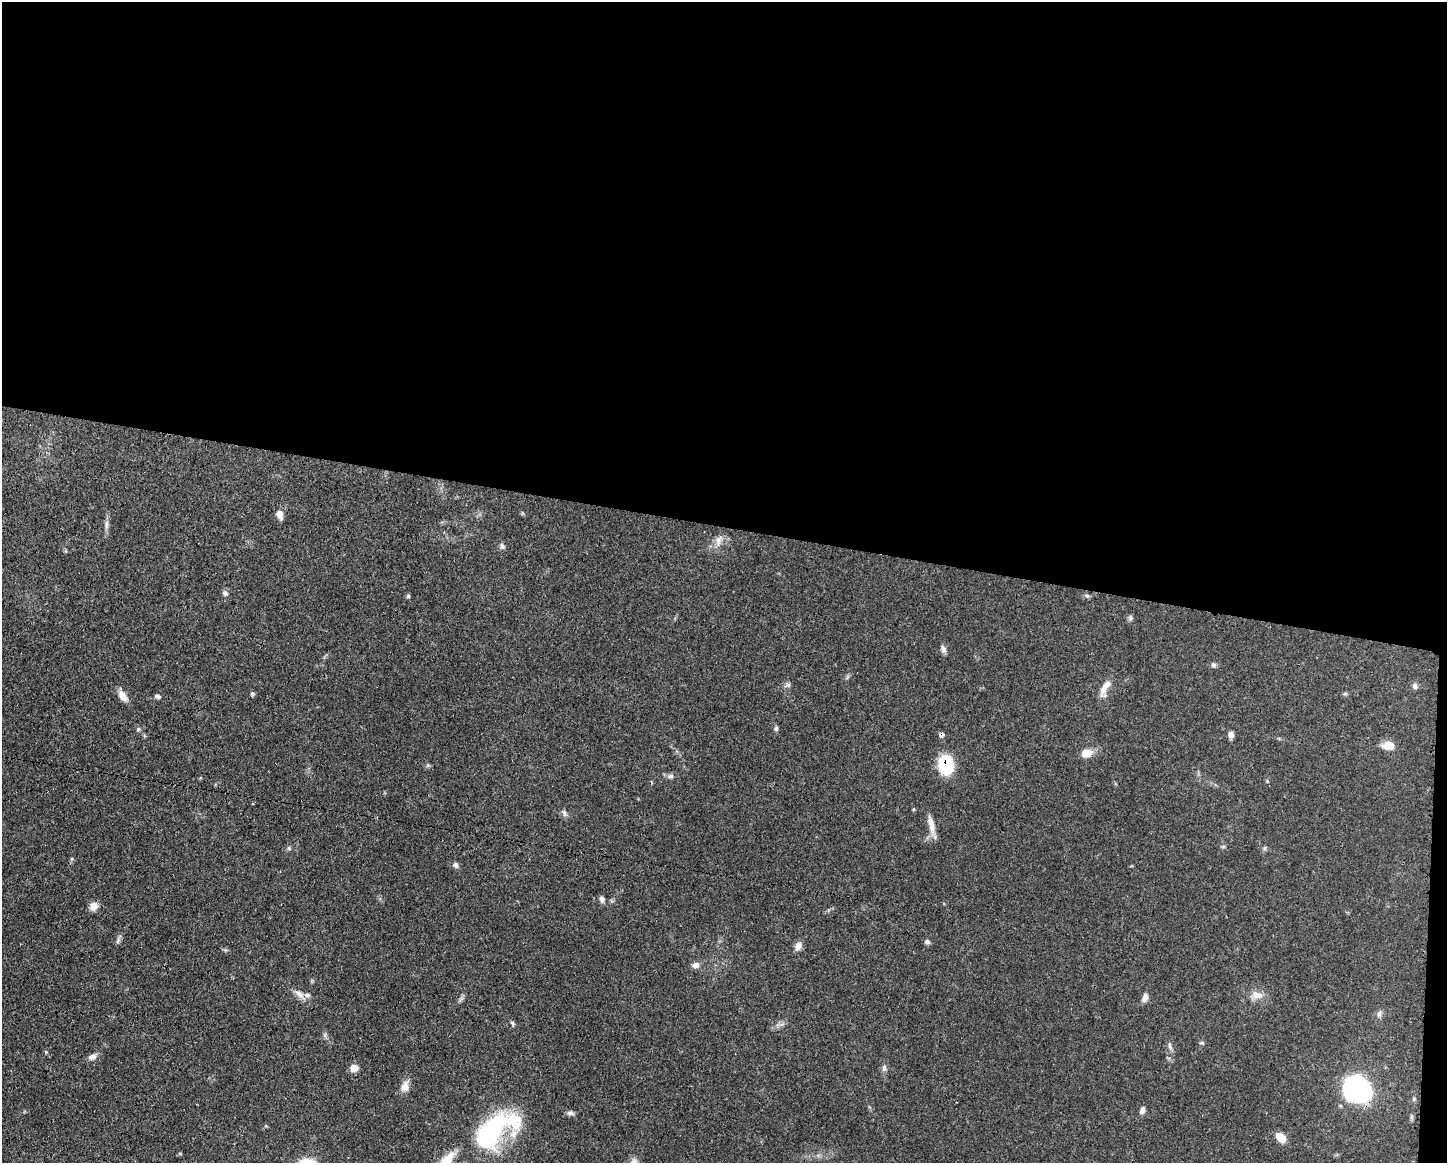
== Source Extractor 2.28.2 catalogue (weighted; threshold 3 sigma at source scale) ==
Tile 3 of 3 x 4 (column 3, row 1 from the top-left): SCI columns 3006-4450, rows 3484-4644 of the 4680 x 4647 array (HDU 1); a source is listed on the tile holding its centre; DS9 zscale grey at full resolution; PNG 1449 x 1165 px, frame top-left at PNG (2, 2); no overlay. Shown black and unused: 46% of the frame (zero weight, under 3 of 4 exposures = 1% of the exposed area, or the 3 px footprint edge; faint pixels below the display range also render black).
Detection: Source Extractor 2.28.2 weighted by HDU 2 'WHT'; one run over the whole footprint, this tile lists its part. Background 0.0545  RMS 0.0032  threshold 0.0145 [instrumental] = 3 sigma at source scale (4.5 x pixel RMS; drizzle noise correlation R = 1.50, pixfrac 1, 0.05/0.05 arcsec/px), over >= 5 px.
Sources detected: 63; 1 inside a brighter object's white glare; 1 cosmic-ray / hot-pixel residue — not listed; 2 inside a brighter listed object's ellipse — not listed separately; the other 59 listed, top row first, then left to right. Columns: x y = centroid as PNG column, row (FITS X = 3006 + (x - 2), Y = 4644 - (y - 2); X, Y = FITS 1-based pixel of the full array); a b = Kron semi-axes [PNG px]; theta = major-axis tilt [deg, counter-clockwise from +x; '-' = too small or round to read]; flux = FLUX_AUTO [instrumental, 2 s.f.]
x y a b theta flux
280 515 11 7 -73 2.1
106 525 14 5 89 1.4
719 541 19 9 68 2.8
502 546 9 6 -72 0.9
225 593 7 7 - 1
408 596 5 5 - 0.47
1087 596 6 5 - 0.59
1130 618 7 6 - 0.74
943 649 10 6 -70 1.2
1213 665 7 6 - 0.77
788 685 7 6 - 0.79
1415 686 8 7 - 0.97
1105 688 27 9 64 3.5
252 694 5 5 - 0.63
1345 694 6 4 0 0.46
123 696 15 8 -57 2.8
157 696 7 5 -15 0.82
776 728 7 5 59 0.61
138 729 6 5 - 0.54
1231 735 7 6 - 1.4
1389 745 15 10 -2 3.5
1086 753 12 8 16 3.9
428 765 6 4 43 0.47
946 765 13 10 -88 26
671 776 8 6 1 0.97
564 813 10 5 -66 0.92
931 825 25 7 -77 3.3
1223 846 6 4 0 0.43
289 848 6 5 - 0.55
1265 848 7 4 71 0.48
455 865 8 6 -57 0.94
602 899 8 6 -74 1
94 906 11 9 56 2.1
118 940 10 6 74 0.87
927 942 7 6 - 0.79
798 946 11 8 60 1.7
695 965 10 8 14 1.6
300 994 20 7 -46 2.4
1257 995 17 10 -2 3.2
1145 998 10 7 67 1.8
461 999 11 3 50 0.72
1379 1013 11 6 66 1.1
513 1023 7 5 -44 0.57
325 1035 10 4 -65 0.77
1202 1043 7 5 -11 0.52
1170 1046 13 5 -74 1.1
46 1052 5 4 - 0.35
92 1057 12 7 27 1.6
354 1068 8 7 - 2.9
884 1068 9 5 88 1.1
405 1086 15 10 69 2.7
1357 1089 22 18 -41 68
1414 1099 6 5 - 0.59
1142 1110 9 6 71 1.4
570 1113 10 5 -4 0.9
1411 1117 9 4 90 0.66
266 1126 5 3 - 0.29
489 1135 63 28 35 49
1281 1137 11 7 -43 4.7
Overlapping masked pixels (flux is a lower limit): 2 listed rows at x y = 946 765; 1357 1089